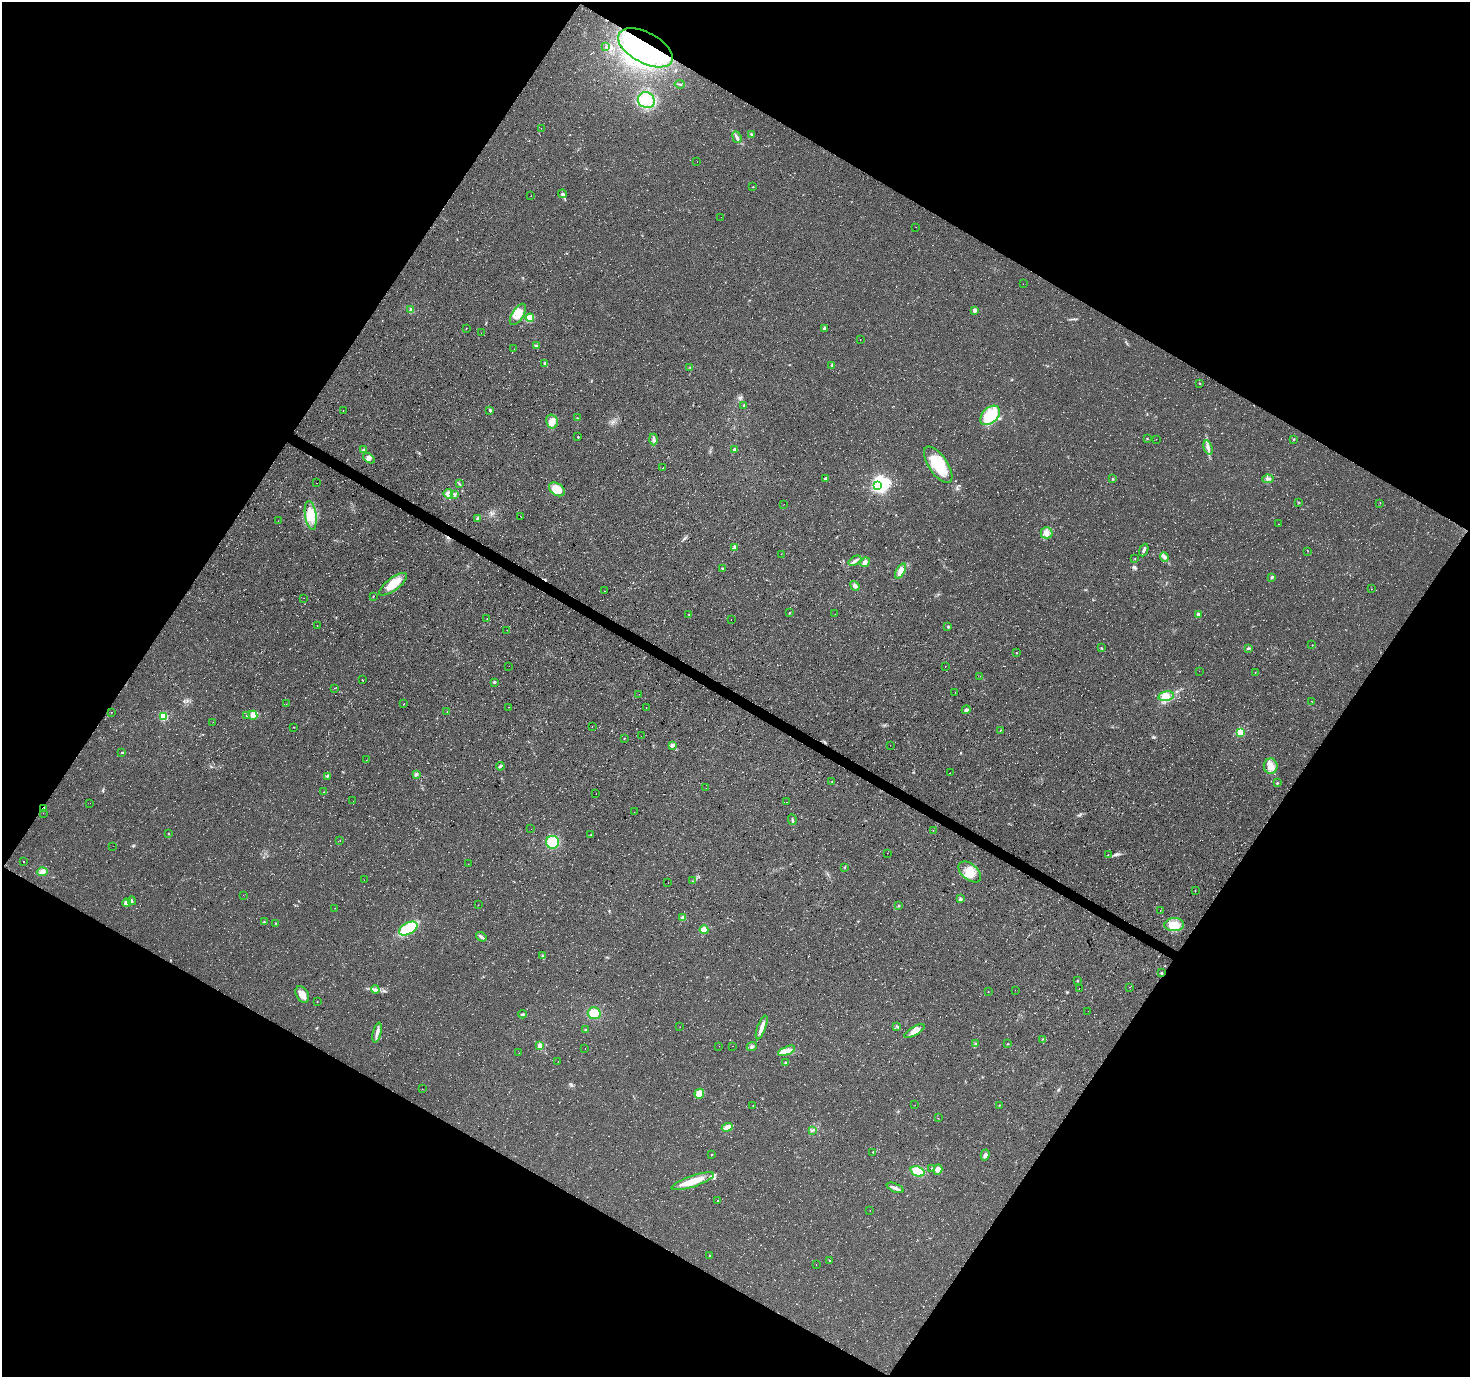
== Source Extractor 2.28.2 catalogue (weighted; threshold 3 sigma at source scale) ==
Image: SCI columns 10-5879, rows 264-5762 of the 5880 x 5952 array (HDU 1 of 3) = the unmasked area's bounding box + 8 px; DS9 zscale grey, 4 x 4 block average (1 PNG px = mean of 4 x 4 image px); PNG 1472 x 1379 px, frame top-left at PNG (2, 2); each listed source drawn as its Kron ellipse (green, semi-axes under 4 px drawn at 4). Shown black and unused: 48% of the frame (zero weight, under 3 of 4 exposures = <1% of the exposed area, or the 3 px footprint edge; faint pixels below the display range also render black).
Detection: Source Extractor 2.28.2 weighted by HDU 2 'WHT'. Background 0.0149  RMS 0.005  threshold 0.0226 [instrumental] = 3 sigma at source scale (4.5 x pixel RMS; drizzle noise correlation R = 1.50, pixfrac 1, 0.0396/0.0396 arcsec/px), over >= 5 px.
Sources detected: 247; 4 too faint to see at this stretch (4 x 4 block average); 3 inside a brighter object's white glare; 9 cosmic-ray / hot-pixel residue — neither listed nor drawn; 3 inside a brighter listed object's ellipse — not listed separately; the other 228 listed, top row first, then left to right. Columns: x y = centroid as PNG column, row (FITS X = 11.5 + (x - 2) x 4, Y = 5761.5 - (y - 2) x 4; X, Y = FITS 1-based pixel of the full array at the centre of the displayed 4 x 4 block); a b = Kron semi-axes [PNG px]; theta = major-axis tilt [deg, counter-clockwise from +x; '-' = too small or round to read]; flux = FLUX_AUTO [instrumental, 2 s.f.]
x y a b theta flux
605 47 2 2 - 0.74
645 48 30 15 -28 390
680 84 5 2 - 2.7
646 100 8 8 - 41
541 128 2 2 - 0.58
752 134 2 2 - 1.6
737 137 6 3 -70 7.5
697 162 2 2 - 0.51
753 187 2 2 - 1.3
562 194 4 3 - 5.8
531 196 2 2 - 2.2
721 217 2 2 - 0.6
916 227 2 2 - 0.42
1023 284 2 2 - 0.47
411 309 3 3 - 4.3
974 310 4 3 - 6.7
518 314 12 6 58 30
530 318 4 3 - 43
466 328 2 2 - 0.86
824 328 3 2 - 4.4
481 333 2 2 - 0.37
860 339 2 2 - 1.1
536 346 3 3 - 3.8
514 349 2 2 - 0.36
545 364 3 2 - 4.2
832 365 2 2 - 2.1
690 367 2 2 - 1.8
1199 383 2 2 - 1.1
744 405 2 2 - 2.6
490 410 3 2 - 4.2
343 411 2 2 - 0.65
990 415 11 7 44 110
577 418 2 2 - 1.8
552 421 7 5 -76 22
578 437 2 2 - 2.9
1147 438 2 2 - 1.1
653 439 6 3 -89 8.6
1156 439 2 2 - 0.52
1294 439 2 2 - 2.1
1208 448 7 3 -74 10
364 450 3 3 - 5.1
734 450 3 3 - 4.9
369 458 6 4 -39 9.3
938 465 21 9 -55 110
663 468 2 2 - 0.72
825 479 3 2 - 4
1113 479 2 2 - 2.2
1268 479 6 3 10 6.5
317 483 2 2 - 0.81
459 484 3 2 - 2.6
877 486 3 2 - 340
557 489 9 5 -35 54
448 494 5 4 - 16
455 495 2 2 - 3.5
1299 502 2 2 - 1.7
1380 503 2 2 - 1
784 504 2 2 - 0.45
311 515 14 5 -82 40
520 516 2 2 - 0.85
477 518 2 2 - 1.2
278 521 2 2 - 0.49
1278 524 2 2 - 0.79
1047 533 6 5 - 15
734 548 3 2 - 4.1
1144 550 6 2 67 6.8
1308 551 2 2 - 0.71
781 554 2 2 - 0.55
1164 557 5 2 - 6.2
1135 559 2 2 - 1.1
855 561 7 3 31 8.8
865 562 5 4 - 13
722 568 2 2 - 2
901 571 8 4 63 27
1272 577 3 2 - 4.2
393 584 16 6 37 53
855 586 5 3 - 11
1371 589 2 2 - 1.4
604 591 2 2 - 0.95
373 596 2 2 - 1.3
304 598 2 2 - 0.47
789 613 2 2 - 4.9
835 614 2 2 - 0.38
1198 614 2 2 - 22
689 615 2 2 - 1.2
487 618 2 2 - 1.5
731 620 2 2 - 0.53
317 626 2 2 - 0.53
948 627 2 2 - 8.9
507 630 2 2 - 0.33
1312 645 2 2 - 1.4
1101 648 2 2 - 1.6
1248 648 3 2 - 4.8
1017 653 2 2 - 1.1
509 666 2 2 - 0.39
945 666 2 2 - 0.5
1199 671 2 2 - 0.55
1255 673 2 2 - 0.66
980 676 2 2 - 0.38
362 680 2 2 - 0.62
494 682 3 2 - 3
334 688 2 2 - 0.63
955 692 2 2 - 0.64
639 694 2 2 - 0.49
1166 696 8 5 12 33
1311 701 2 2 - 0.43
404 703 2 2 - 0.6
286 704 2 2 - 0.46
508 707 2 2 - 0.4
646 708 2 2 - 2.2
966 710 4 3 - 5.1
111 712 2 2 - 0.56
447 712 2 2 - 0.85
253 715 5 4 - 21
163 716 2 2 - 180
247 716 2 2 - 3.1
213 722 2 2 - 0.52
293 727 2 2 - 1.1
592 727 2 2 - 0.8
1000 730 3 2 - 1.3
1240 732 2 2 - 200
641 736 2 2 - 0.46
624 738 2 2 - 1.3
672 745 2 2 - 41
890 745 2 2 - 0.46
122 752 3 2 - 1.9
367 760 2 2 - 0.47
500 766 4 2 - 4.4
1271 766 7 7 - 23
950 773 2 2 - 1
416 774 3 3 - 4.3
327 776 3 2 - 3.1
832 781 2 2 - 0.81
1277 783 2 2 - 2.4
706 788 2 2 - 0.54
324 792 2 2 - 0.97
596 794 2 2 - 0.37
353 801 2 2 - 0.4
786 802 2 2 - 1.6
90 803 2 2 - 0.91
43 809 3 2 - 6.4
634 812 2 2 - 0.45
43 813 2 2 - 0.48
792 820 5 2 - 4.1
531 829 2 2 - 0.28
933 830 2 2 - 0.62
168 833 2 2 - 1.6
591 835 3 2 - 1.7
340 841 2 2 - 0.55
552 842 6 6 - 76
113 846 2 2 - 0.38
887 853 2 2 - 0.45
1108 854 2 2 - 0.69
23 861 2 2 - 0.85
468 864 2 2 - 0.6
845 867 2 2 - 0.92
42 872 5 4 - 19
970 872 13 8 -41 40
364 880 2 2 - 0.42
692 881 2 2 - 0.78
668 883 2 2 - 0.55
1195 891 2 2 - 0.71
243 895 2 2 - 0.76
960 899 2 2 - 8
132 901 4 2 - 4.1
126 903 4 3 - 21
478 905 2 2 - 0.77
898 906 3 2 - 2.1
335 908 2 2 - 0.93
1160 910 2 2 - 0.71
682 918 4 3 - 8.2
264 922 2 2 - 1.7
276 923 2 2 - 0.81
1174 925 9 6 2 42
408 928 10 5 28 110
704 930 4 3 - 28
481 937 5 2 - 8.5
542 956 3 2 - 2.4
1162 973 3 2 - 2.6
1078 981 2 2 - 1.6
1129 987 2 2 - 0.56
1079 988 2 2 - 1.9
375 990 4 3 - 6.1
1015 990 2 2 - 0.54
988 992 2 2 - 0.77
302 994 9 6 -60 28
317 1002 2 2 - 1.1
1088 1011 2 2 - 0.57
594 1013 6 6 - 36
522 1014 4 2 - 3.6
897 1026 3 2 - 2.2
680 1027 2 2 - 0.4
762 1027 12 3 70 20
585 1030 2 2 - 2.1
915 1031 11 4 29 24
377 1033 10 3 77 13
1043 1039 2 2 - 1.6
976 1044 2 2 - 2.1
1008 1044 2 2 - 1.7
540 1046 3 2 - 21
719 1046 2 2 - 0.45
733 1046 2 2 - 0.56
752 1046 5 3 - 6.3
585 1048 2 2 - 0.49
787 1051 9 4 22 18
519 1053 2 2 - 0.65
558 1061 2 2 - 0.42
786 1062 3 2 - 3
422 1089 2 2 - 0.41
699 1094 5 4 - 31
915 1105 2 2 - 0.43
999 1105 2 2 - 0.94
753 1106 2 2 - 1.6
938 1118 2 2 - 0.55
727 1127 5 3 - 27
812 1130 3 2 - 2
873 1152 2 2 - 2.2
712 1155 2 2 - 1.9
985 1155 5 3 - 10
932 1168 2 2 - 3
938 1169 5 4 - 15
918 1171 7 5 -21 61
693 1181 22 5 19 59
895 1188 9 3 -23 11
718 1201 2 2 - 1.6
870 1210 2 2 - 0.5
710 1256 2 2 - 4.6
829 1261 2 2 - 1.7
816 1265 2 2 - 0.55
Overlapping masked pixels (flux is a lower limit): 2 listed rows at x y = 645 48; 43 809
Diffuse or blended objects may show on this block-average render without a row.